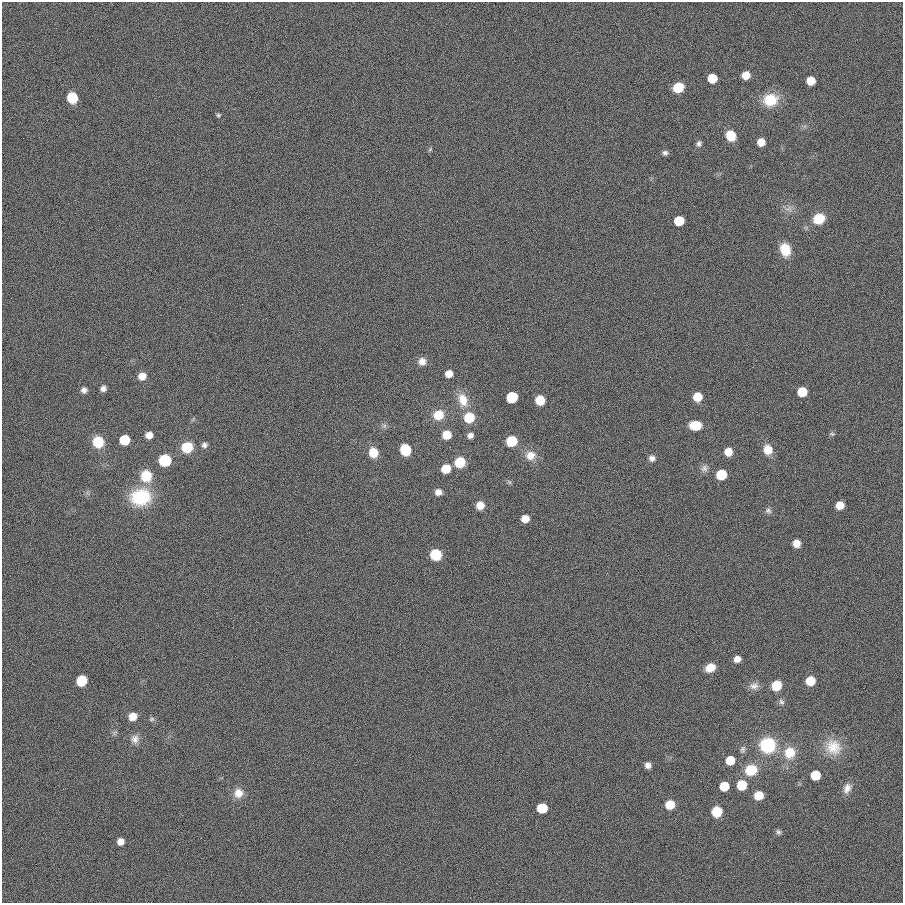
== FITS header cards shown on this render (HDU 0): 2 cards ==
NAXIS1  =                  901
NAXIS2  =                  901

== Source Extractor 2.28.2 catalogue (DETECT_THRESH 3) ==
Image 901 x 901 px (HDU 0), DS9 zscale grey, 1 PNG px = 1 image px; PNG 905 x 905 px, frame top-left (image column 1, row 901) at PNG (2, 2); no overlay
Background 0.0011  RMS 0.099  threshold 0.296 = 3 sigma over >= 5 px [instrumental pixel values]
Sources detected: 87; all 87 listed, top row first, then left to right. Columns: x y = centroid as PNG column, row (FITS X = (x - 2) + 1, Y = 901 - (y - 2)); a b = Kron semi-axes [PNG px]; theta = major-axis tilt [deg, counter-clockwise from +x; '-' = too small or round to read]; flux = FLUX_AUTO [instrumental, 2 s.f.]
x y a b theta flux
746 75 7 7 - 74
712 78 7 7 - 150
811 81 7 7 - 110
678 87 8 7 - 200
72 98 8 7 - 220
770 100 15 13 15 190
218 115 5 5 - 10
731 136 9 8 - 140
761 142 6 6 - 72
699 143 8 6 73 19
430 149 7 4 46 8.5
665 153 7 6 - 19
819 219 10 9 - 170
679 221 7 7 - 230
785 250 14 10 -73 130
422 361 9 9 - 47
449 374 7 6 - 62
142 376 8 7 - 63
103 389 6 5 - 28
84 390 7 7 - 26
802 392 7 7 - 200
512 397 7 7 - 410
697 397 7 7 - 130
463 400 18 12 -74 110
540 400 7 7 - 130
438 415 10 9 - 150
469 418 8 8 - 200
695 425 10 8 -1 140
384 426 7 6 - 16
832 434 7 4 -25 10
149 435 7 7 - 54
447 435 8 7 - 120
470 435 7 6 - 28
124 440 7 7 - 290
511 441 8 7 - 280
98 442 10 9 - 180
204 445 7 7 - 22
187 447 9 9 - 200
405 450 8 7 - 370
768 450 11 9 -72 86
373 452 9 8 - 120
728 452 7 7 - 72
530 455 13 12 - 76
652 458 7 7 - 28
165 460 8 8 - 390
460 462 9 9 - 150
704 468 10 9 - 29
446 469 7 7 - 160
721 475 7 7 - 280
146 476 12 11 - 170
509 482 6 5 - 11
438 492 7 7 - 34
140 497 24 19 6 330
480 505 7 7 - 77
840 505 7 6 - 88
768 511 9 7 -16 20
525 519 6 6 - 81
796 543 7 7 - 61
436 555 9 8 - 210
737 659 6 6 - 46
710 668 10 8 26 86
81 681 8 7 - 210
810 681 7 7 - 150
754 686 13 9 4 39
776 686 9 8 - 140
781 702 8 6 -37 17
133 716 8 7 - 79
152 719 8 5 15 14
135 739 11 11 - 46
767 745 11 11 - 480
833 747 22 20 -53 150
743 749 10 7 80 19
790 753 13 13 - 130
730 760 7 6 - 170
648 765 6 6 - 32
751 770 9 8 - 250
815 775 7 7 - 200
742 785 7 7 - 200
724 786 7 7 - 180
847 788 14 9 62 49
238 793 12 11 - 70
759 795 8 7 - 100
670 805 8 7 - 130
542 808 7 7 - 250
717 812 8 7 - 190
778 832 7 6 - 15
120 841 6 6 - 48